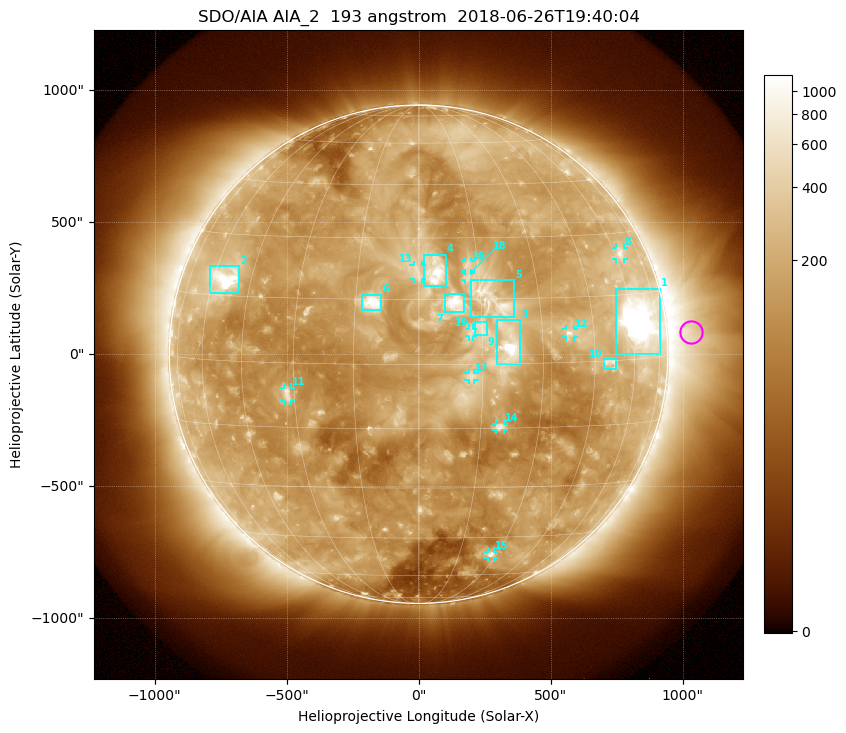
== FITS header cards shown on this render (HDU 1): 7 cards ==
TELESCOP= 'SDO/AIA'
INSTRUME= 'AIA_2'
WAVELNTH=                  193
WAVEUNIT= 'angstrom'
DATE-OBS= '2018-06-26T19:40:04.84'
CTYPE1  = 'HPLN-TAN'
CTYPE2  = 'HPLT-TAN'

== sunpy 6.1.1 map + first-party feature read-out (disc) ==
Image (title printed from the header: SDO/AIA AIA_2  193 angstrom  2018-06-26T19:40:04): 1024 x 1024 px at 2.4 arcsec/px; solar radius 944 arcsec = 393 px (full disc in frame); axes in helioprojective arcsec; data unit not stated in the header (colour bar unlabelled)
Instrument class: DISC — disc imager (sunpy class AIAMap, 193 A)
Bright regions (active regions / flare kernels): reference = the median radial profile (limb darkening/brightening removed); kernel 9 px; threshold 5 sigma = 295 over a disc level ~147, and >= 1.15x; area >= 12 px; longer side >= 9 px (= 22 arcsec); searched inside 0.97 R_sun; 19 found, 19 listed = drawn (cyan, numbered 1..; 10 of them under ~33 arcsec drawn as corner ticks so the feature stays visible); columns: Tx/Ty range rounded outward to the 5 arcsec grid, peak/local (2 s.f.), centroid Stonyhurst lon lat
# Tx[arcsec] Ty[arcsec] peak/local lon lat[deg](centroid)
1 745..915 0..250 23 +64 +9
2 -795..-680 230..335 9.6 -55 +19
3 295..385 -40..130 14 +22 +4
4 20..105 260..380 7.2 +4 +22
5 200..365 140..280 5.7 +18 +15
6 -215..-140 165..225 7.2 -11 +14
7 95..175 155..230 5.6 +9 +14
8 745..780 360..405 4.3 +63 +25
9 210..260 70..120 2.7 +15 +8
10 700..750 -60..-20 4.1 +50 +0
11 -510..-485 -175..-125 5.5 -32 -7
12 555..590 65..95 6.1 +38 +7
13 -20..15 285..340 3.1 +0 +22
14 295..325 -285..-265 4.6 +20 -15
15 260..285 -770..-745 4.1 +28 -51
16 175..200 315..355 3.8 +12 +23
17 190..210 -95..-70 2.7 +12 -3
18 175..200 280..310 3.2 +12 +20
19 190..210 65..95 2.5 +12 +7
Off-limb structures (1.02-1.3 R_sun): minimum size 162 px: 4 found; the strongest spans PA ~230..300 deg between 1.02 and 1.3 R_sun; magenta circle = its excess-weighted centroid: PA ~275 deg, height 1.1 R_sun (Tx ~1035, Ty ~85 arcsec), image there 3.9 x the reference